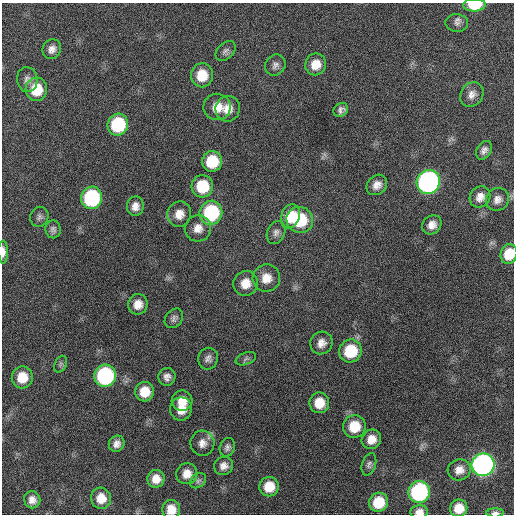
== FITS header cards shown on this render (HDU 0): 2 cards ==
NAXIS1  =                  512 / Axis length
NAXIS2  =                  512 / Axis length

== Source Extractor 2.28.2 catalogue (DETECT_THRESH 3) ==
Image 512 x 512 px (HDU 0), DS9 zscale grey, 1 PNG px = 1 image px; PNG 516 x 516 px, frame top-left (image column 1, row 512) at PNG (2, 3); each listed source drawn as its Kron ellipse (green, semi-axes under 4 px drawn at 4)
Background 539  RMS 16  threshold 47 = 3 sigma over >= 5 px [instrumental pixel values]
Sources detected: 71; all 71 listed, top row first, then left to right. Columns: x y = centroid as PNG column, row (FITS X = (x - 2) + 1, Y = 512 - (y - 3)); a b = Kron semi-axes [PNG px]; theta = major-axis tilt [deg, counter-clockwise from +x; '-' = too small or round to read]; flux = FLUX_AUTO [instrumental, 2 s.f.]
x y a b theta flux
474 5 11 6 2 35000
457 23 11 9 -6 5300
52 49 10 9 - 6400
226 51 12 8 45 4000
316 64 11 10 - 14000
275 65 11 9 55 4900
202 75 12 11 - 24000
27 80 12 10 -82 5700
36 89 11 11 - 30000
472 94 13 11 52 8000
217 107 13 13 - 16000
228 109 13 12 - 12000
341 110 8 6 37 4400
118 125 11 10 - 69000
484 150 10 7 58 5100
212 161 10 10 - 36000
428 182 12 11 - 390000
377 185 11 9 43 8500
202 186 11 10 - 39000
480 197 11 10 - 8600
92 198 11 10 - 120000
497 199 12 11 - 7000
135 206 10 8 87 8100
211 213 12 11 - 97000
179 214 13 12 - 12000
290 216 12 9 70 25000
39 217 10 9 - 4000
300 220 13 13 - 56000
432 225 10 9 - 8600
198 228 13 13 - 11000
53 229 9 7 -88 3800
276 233 12 9 65 4900
3 252 11 5 -89 6700
509 254 10 8 73 22000
266 278 14 13 - 15000
245 283 12 12 - 15000
138 304 10 9 - 11000
174 318 11 8 52 4100
321 343 11 11 - 8800
350 351 12 11 - 46000
208 359 11 10 - 5500
246 359 11 6 21 3100
61 364 9 5 68 2600
105 376 11 10 - 160000
22 377 11 10 - 22000
167 377 9 8 - 5900
145 392 10 9 - 20000
182 401 10 10 - 13000
319 403 10 10 - 19000
181 409 11 11 - 15000
354 426 11 11 - 27000
371 439 10 9 - 12000
202 443 12 12 - 8900
117 444 8 7 - 6500
227 447 9 7 71 4100
369 464 11 7 73 3600
483 465 11 11 - 490000
224 466 10 9 - 6800
459 470 11 10 - 9200
187 474 10 10 - 12000
156 479 9 8 - 11000
198 481 9 6 41 3300
269 487 10 9 - 20000
419 492 11 10 - 160000
101 498 10 10 - 16000
32 500 8 8 - 7200
379 502 9 9 - 29000
459 508 9 8 - 16000
171 509 9 9 - 13000
419 512 9 6 5 6800
495 513 9 4 1 3200
At the frame edge (FLAGS 8, measured only in part): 6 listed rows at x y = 474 5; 3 252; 509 254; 171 509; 419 512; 495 513